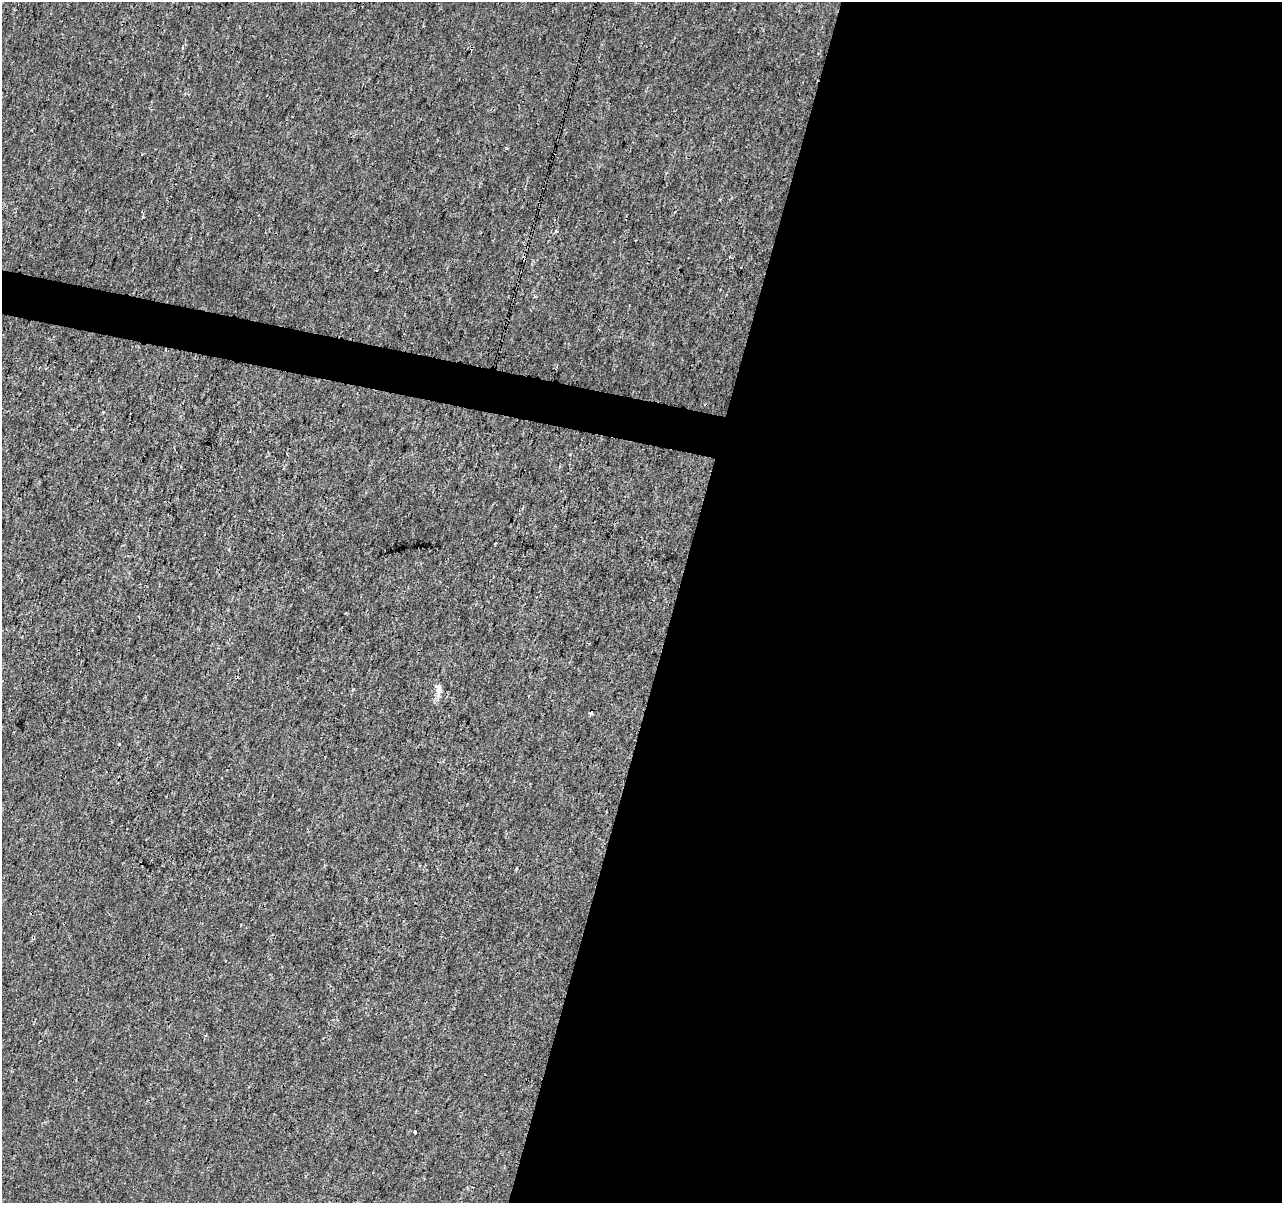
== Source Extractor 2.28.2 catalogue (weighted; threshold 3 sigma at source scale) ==
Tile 12 of 4 x 4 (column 4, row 3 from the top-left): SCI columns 3846-5125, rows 1486-2686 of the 5125 x 5312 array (HDU 1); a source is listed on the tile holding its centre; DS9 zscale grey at full resolution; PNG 1284 x 1205 px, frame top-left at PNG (2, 2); no overlay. Shown black and unused: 50% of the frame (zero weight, under 3 of 4 exposures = <1% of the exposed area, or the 3 px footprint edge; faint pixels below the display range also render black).
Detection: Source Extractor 2.28.2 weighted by HDU 2 'WHT'; one run over the whole footprint, this tile lists its part. Background 5.92e-05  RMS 0.0014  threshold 0.00628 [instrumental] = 3 sigma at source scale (4.5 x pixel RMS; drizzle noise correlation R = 1.50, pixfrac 1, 0.0396/0.0396 arcsec/px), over >= 5 px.
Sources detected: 8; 3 cosmic-ray / hot-pixel residue — not listed; the other 5 listed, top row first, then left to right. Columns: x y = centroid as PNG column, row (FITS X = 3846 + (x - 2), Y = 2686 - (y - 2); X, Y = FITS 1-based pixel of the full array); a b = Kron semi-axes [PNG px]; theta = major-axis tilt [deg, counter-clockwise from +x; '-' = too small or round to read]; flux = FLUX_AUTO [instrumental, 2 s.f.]
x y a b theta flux
506 148 4 3 - 0.16
556 231 4 4 - 0.17
438 688 12 4 -54 0.5
119 745 3 3 - 0.43
415 1132 3 3 - 0.58